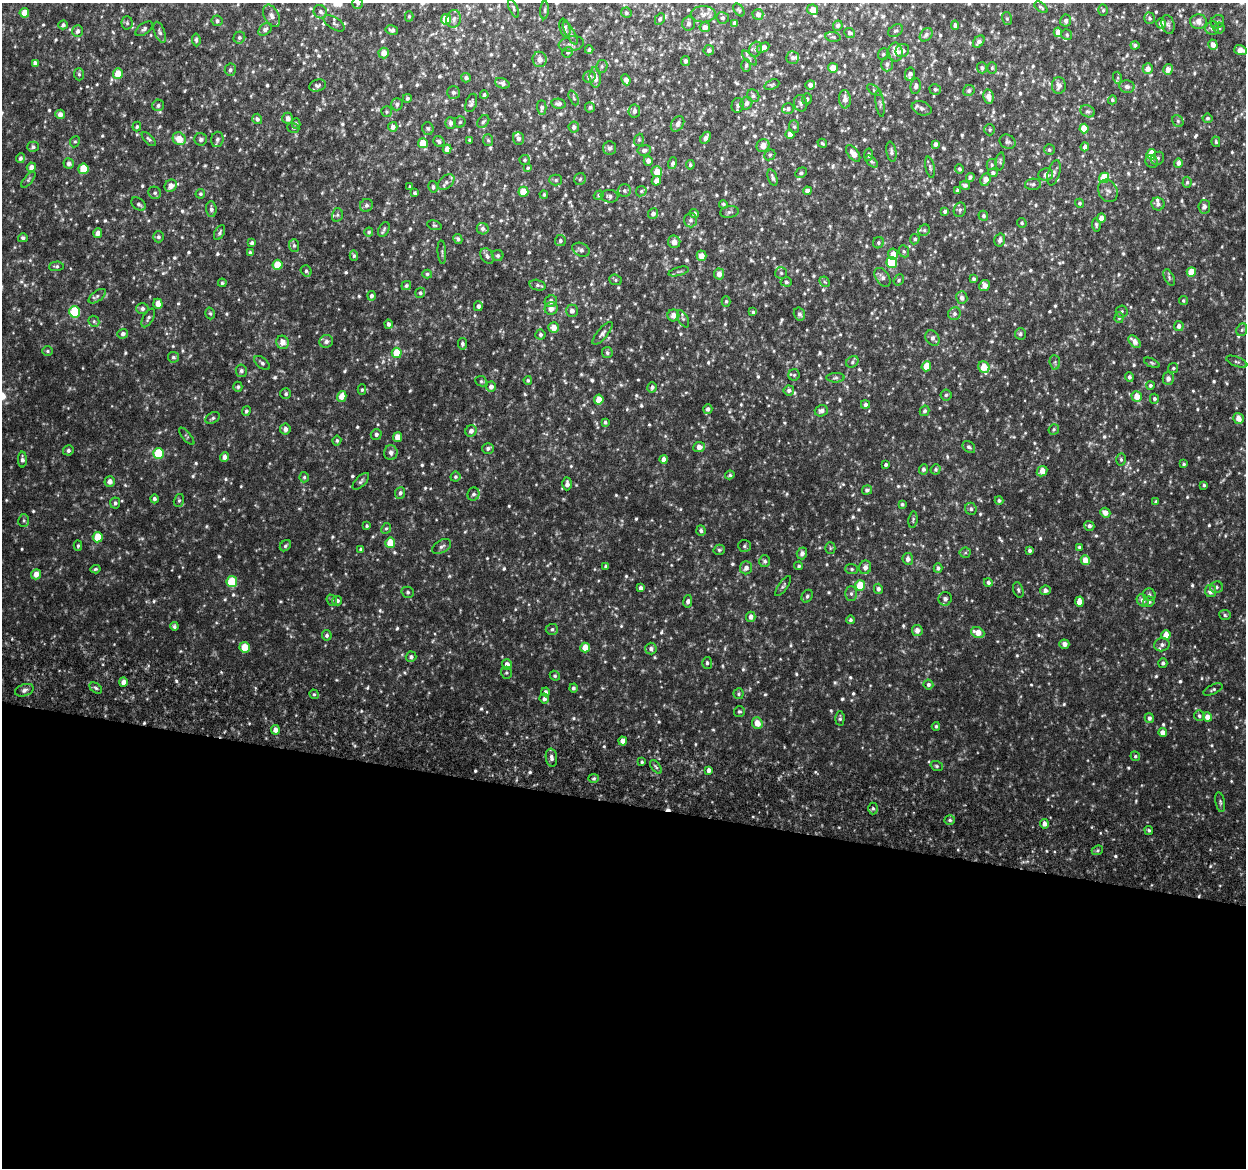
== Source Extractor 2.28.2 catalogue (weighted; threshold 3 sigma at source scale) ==
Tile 14 of 4 x 4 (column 2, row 4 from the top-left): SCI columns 1294-2537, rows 308-1473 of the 5084 x 5337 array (HDU 1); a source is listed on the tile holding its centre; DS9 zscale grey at full resolution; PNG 1248 x 1170 px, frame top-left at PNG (2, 3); each listed source drawn as its Kron ellipse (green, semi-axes under 4 px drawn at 4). Shown black and unused: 31% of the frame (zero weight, under 6 of 12 exposures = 5% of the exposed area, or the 3 px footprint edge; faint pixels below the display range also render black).
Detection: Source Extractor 2.28.2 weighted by HDU 2 'WHT'; one run over the whole footprint, this tile lists its part. Background 0.00184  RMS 0.0014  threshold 0.00563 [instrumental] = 3 sigma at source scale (4.09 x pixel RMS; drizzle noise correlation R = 1.36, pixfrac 0.8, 0.0396/0.0396 arcsec/px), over >= 5 px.
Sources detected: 867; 3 too faint to see at this stretch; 1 cosmic-ray / hot-pixel residue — neither listed nor drawn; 10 inside a brighter listed object's ellipse — not listed separately; of the other 853, all 500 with FLUX_AUTO >= 0.19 (the completeness limit of this list) listed and drawn (353 fainter detections not listed), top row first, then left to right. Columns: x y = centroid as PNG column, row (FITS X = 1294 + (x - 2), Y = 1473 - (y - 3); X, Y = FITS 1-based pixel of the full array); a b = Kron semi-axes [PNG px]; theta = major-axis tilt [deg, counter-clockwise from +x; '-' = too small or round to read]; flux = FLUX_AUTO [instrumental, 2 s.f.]
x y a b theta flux
358 3 5 5 - 0.25
1041 7 8 3 -39 0.2
514 8 9 4 -68 0.21
545 10 9 3 86 0.21
739 10 7 4 -55 0.2
813 10 5 5 - 1
1103 10 5 5 - 0.21
320 12 7 6 - 0.33
24 13 5 4 - 1.7
626 13 5 5 - 0.24
703 14 12 8 0 0.61
758 14 5 5 - 0.48
272 16 12 7 -62 0.63
409 16 5 4 - 0.22
723 18 6 5 - 0.25
1150 18 6 5 - 0.29
446 19 5 5 - 2.6
454 19 9 7 75 0.53
660 19 6 4 62 0.27
1007 19 6 5 - 0.2
217 21 5 5 - 0.29
1066 21 6 5 - 0.43
1198 22 8 7 - 0.89
1217 22 7 6 - 0.29
127 23 6 5 - 0.25
334 23 12 6 -33 0.35
688 23 7 6 - 0.34
734 23 4 3 - 0.37
1161 23 5 4 - 0.63
1168 24 9 6 -75 0.32
63 25 5 4 - 0.27
955 25 5 4 - 0.4
838 26 5 4 - 0.29
705 27 5 5 - 0.64
565 28 9 5 -75 0.4
1212 28 7 6 - 0.53
1219 28 5 5 - 0.24
144 29 10 5 38 0.33
265 29 8 5 43 0.36
392 30 6 4 -11 0.34
77 31 6 5 - 0.4
896 31 8 5 35 0.27
160 32 11 5 -69 0.31
1058 32 5 4 - 1
570 33 13 4 -60 0.36
850 33 5 4 - 0.33
926 35 7 5 50 0.43
1067 35 6 5 - 0.2
833 37 7 5 -9 0.22
239 38 6 5 - 0.28
196 40 6 4 -84 0.22
979 42 7 5 52 0.43
571 44 13 7 9 0.5
1135 45 4 4 - 0.25
1213 45 5 4 - 0.77
763 48 7 4 27 0.62
756 49 8 6 65 0.42
589 50 4 4 - 0.24
709 50 5 5 - 0.42
1240 50 6 5 - 1.2
902 51 7 6 - 0.6
568 52 5 5 - 0.2
895 52 9 7 -82 1.4
384 53 5 5 - 1.1
883 54 6 5 - 0.2
750 58 9 3 -44 0.27
793 58 6 6 - 0.32
539 59 7 7 - 0.92
686 61 5 4 - 0.29
35 63 4 4 - 0.43
887 64 7 6 - 0.36
602 66 6 6 - 0.25
746 66 6 5 - 0.24
833 68 5 5 - 1.2
982 68 5 5 - 0.35
992 68 6 5 - 0.19
1148 69 5 5 - 0.83
1168 69 5 5 - 0.77
230 70 6 5 - 0.36
79 74 6 5 - 0.22
118 74 5 5 - 2
910 74 7 5 78 0.43
589 77 6 5 - 0.34
595 77 10 5 -87 0.96
466 78 5 4 - 0.41
1118 78 6 4 -72 0.2
626 80 6 4 -66 0.67
502 83 7 5 -20 0.34
318 85 9 5 15 0.3
772 85 7 5 21 0.21
810 85 5 4 - 0.55
1059 85 8 7 - 0.63
916 86 8 5 81 0.42
1127 87 7 6 - 0.45
935 89 5 5 - 0.24
874 90 8 4 -36 0.2
969 91 6 5 - 0.3
453 93 6 6 - 0.35
484 95 4 4 - 0.24
753 96 7 5 -57 0.31
988 97 7 5 -81 0.92
407 98 4 4 - 0.28
574 98 8 4 -66 0.2
807 99 5 5 - 0.3
845 99 9 6 -86 0.77
1112 100 4 4 - 0.23
471 103 9 5 71 0.33
746 103 6 5 - 0.53
801 103 8 6 -77 0.37
397 104 6 5 - 0.33
559 104 7 5 -11 0.45
880 104 13 4 -81 0.26
158 105 6 5 - 0.29
738 105 7 6 - 0.39
590 107 5 5 - 0.23
542 108 7 4 -89 0.33
922 108 10 6 -21 0.42
788 109 6 5 - 0.33
634 111 6 6 - 0.47
1087 111 7 6 - 0.29
386 112 5 5 - 0.22
60 114 5 4 - 0.68
288 118 6 5 - 0.6
1208 118 5 4 - 0.25
257 119 5 5 - 0.38
1178 121 6 5 - 0.23
460 122 6 5 - 0.21
483 122 7 5 50 0.26
451 123 6 5 - 0.38
296 124 5 4 - 0.2
678 124 8 6 56 0.58
137 127 5 4 - 0.21
393 127 5 4 - 0.64
574 127 5 5 - 0.42
794 127 6 5 - 0.23
293 128 6 4 -19 0.2
428 128 6 5 - 0.24
1084 129 5 4 - 2.5
990 130 6 5 - 0.2
790 134 5 4 - 0.73
706 138 6 4 56 0.55
149 139 9 4 -46 0.26
179 139 7 6 - 1.7
201 139 6 6 - 0.37
217 139 8 6 78 0.43
518 139 6 5 - 0.41
470 140 4 3 - 0.22
488 140 6 5 - 0.22
639 140 6 4 70 0.2
75 142 6 4 65 0.19
439 142 6 5 - 0.31
1007 142 8 6 -33 0.3
1216 142 5 4 - 0.19
423 143 5 5 - 1.9
822 143 5 4 - 0.19
935 144 4 4 - 0.37
763 146 7 6 - 1.2
33 147 6 5 - 0.32
1085 147 4 4 - 0.52
609 148 7 6 - 0.38
447 149 4 4 - 1
644 150 7 5 8 0.37
1049 150 5 5 - 0.23
891 152 10 5 -80 0.32
853 153 9 5 -53 1
1151 154 5 4 - 2.5
770 155 6 5 - 0.22
869 155 6 4 81 0.22
20 158 5 4 - 0.31
1158 158 7 6 - 0.26
524 160 5 5 - 0.22
648 161 5 4 - 0.62
871 161 7 4 -43 0.2
1000 161 9 4 81 0.2
1152 162 6 6 - 0.27
673 163 6 4 75 0.32
1178 163 5 4 - 0.58
69 164 5 5 - 0.5
690 165 5 4 - 0.23
992 165 5 5 - 0.2
31 167 5 4 - 0.75
930 167 10 4 -78 0.24
528 168 4 4 - 0.19
83 169 5 5 - 2.8
959 169 4 4 - 0.22
657 172 5 5 - 1.5
801 173 6 4 28 0.24
993 173 5 4 - 0.26
1054 173 13 6 74 0.34
1046 175 7 6 - 0.6
970 177 4 4 - 0.29
772 178 8 4 -71 0.33
1104 178 5 5 - 4.4
580 179 6 5 - 0.23
985 179 6 5 - 0.82
28 180 10 4 50 0.23
556 180 6 5 - 0.21
656 181 5 4 - 0.84
446 182 9 6 41 0.42
1187 182 6 4 86 0.25
1033 184 8 5 2 0.3
965 185 5 4 - 0.28
171 186 6 5 - 0.86
410 187 4 3 - 0.24
433 187 6 5 - 0.26
624 191 6 6 - 0.28
641 191 6 5 - 0.22
807 191 4 4 - 0.56
957 191 3 3 - 0.29
1108 191 11 9 -62 0.56
523 192 5 5 - 2.3
155 193 6 6 - 0.28
415 193 4 4 - 0.21
200 194 5 4 - 0.21
544 194 4 3 - 0.2
599 195 5 4 - 0.2
609 196 9 6 -9 0.39
1080 203 4 4 - 0.21
138 204 8 5 -40 0.33
723 204 4 4 - 0.19
1158 204 7 6 - 0.39
366 205 7 6 - 0.36
1204 207 7 6 - 0.49
211 209 8 5 -85 0.37
960 210 7 6 - 0.27
945 211 4 4 - 0.38
729 212 9 6 8 0.34
694 213 4 4 - 0.4
653 214 5 5 - 0.52
337 215 7 5 76 0.24
983 216 5 4 - 0.28
1101 218 5 4 - 1
690 220 7 6 - 0.37
1022 223 5 4 - 0.22
434 225 7 4 -17 0.2
1096 225 7 4 -84 0.24
384 229 8 5 64 0.27
483 229 6 5 - 0.39
924 230 6 5 - 0.23
220 232 8 5 63 0.28
369 232 4 4 - 0.21
98 233 5 4 - 0.67
158 237 5 5 - 0.29
23 238 5 4 - 0.26
458 239 5 4 - 0.28
915 239 5 4 - 0.24
1000 240 6 5 - 0.45
560 241 5 5 - 0.27
674 242 6 6 - 0.7
252 243 4 3 - 0.33
878 243 6 5 - 0.26
294 245 6 5 - 0.29
581 250 9 6 -26 0.43
904 251 6 5 - 0.2
250 252 4 3 - 0.25
442 252 12 2 -86 0.2
893 254 5 5 - 1.1
354 256 5 4 - 0.21
487 256 8 6 -57 0.42
498 256 5 5 - 0.29
701 256 5 5 - 1.1
892 263 5 5 - 5.1
277 265 5 5 - 2.7
56 266 7 5 3 0.26
306 271 6 5 - 0.26
679 271 10 3 15 0.24
1191 272 5 5 - 2.2
781 273 6 6 - 0.23
427 274 5 4 - 0.2
719 274 5 5 - 0.78
882 277 10 6 -56 0.53
1169 277 9 4 -64 0.25
974 279 4 4 - 0.26
615 280 6 5 - 0.22
899 280 6 5 - 0.21
786 282 5 4 - 0.24
825 282 6 4 -44 0.19
222 283 4 4 - 0.2
537 285 8 5 -16 0.33
406 286 5 4 - 0.27
984 286 6 5 - 0.85
420 293 5 5 - 0.24
97 296 10 5 36 0.33
371 296 5 4 - 0.35
962 298 6 5 - 0.49
551 301 6 5 - 0.65
726 301 5 4 - 0.22
1183 301 4 4 - 0.2
158 304 5 4 - 1.4
478 306 5 4 - 0.39
142 309 6 5 - 0.41
551 309 6 6 - 0.77
572 311 6 6 - 0.61
1122 311 6 6 - 0.23
75 312 6 5 - 6.5
753 312 4 4 - 0.23
210 313 6 4 -73 0.2
799 314 6 5 - 0.36
954 314 6 6 - 0.36
673 315 6 6 - 0.9
148 318 10 5 62 0.32
1119 318 5 4 - 0.26
683 319 9 5 -62 0.26
94 321 6 5 - 0.2
388 324 4 4 - 0.38
1179 326 5 5 - 0.48
554 327 5 5 - 1.1
1242 330 6 5 - 0.26
602 333 14 5 50 0.45
123 334 5 5 - 0.38
540 334 5 5 - 0.33
1020 334 5 5 - 0.29
933 338 8 6 -56 0.5
326 341 7 6 - 0.45
282 342 7 6 - 1
1134 342 7 4 -46 0.83
462 344 6 4 -80 0.29
47 351 5 4 - 0.19
397 353 5 5 - 3
607 353 5 5 - 0.25
173 357 5 5 - 0.23
852 362 6 5 - 0.27
1055 362 7 5 -85 0.29
1237 362 11 5 -21 0.3
262 363 9 5 -40 0.32
1152 363 8 4 -25 0.2
926 366 5 4 - 1.7
984 367 6 5 - 2
1173 368 5 5 - 0.19
241 371 6 5 - 0.38
794 375 6 5 - 0.24
1129 377 4 4 - 0.33
835 378 9 4 2 0.27
1168 379 6 5 - 0.61
528 380 4 4 - 0.21
481 381 6 5 - 0.19
1150 385 4 4 - 0.23
238 387 5 4 - 0.24
491 387 5 5 - 0.63
652 387 5 4 - 0.3
362 390 5 4 - 0.2
789 390 5 5 - 0.36
286 394 5 5 - 0.24
946 395 5 5 - 0.23
342 396 5 4 - 1.2
1137 396 5 5 - 1.5
1154 399 5 4 - 0.3
599 400 5 4 - 2
865 404 4 4 - 0.4
708 409 5 4 - 0.36
246 411 5 4 - 0.25
821 411 7 5 16 0.42
925 411 5 4 - 0.3
213 418 7 5 27 0.25
1238 418 5 5 - 1.1
605 422 4 4 - 0.23
285 429 5 5 - 0.6
1054 429 5 5 - 0.21
471 431 6 5 - 0.64
376 434 5 5 - 0.33
187 436 10 4 -50 0.23
398 437 5 4 - 1.3
337 440 5 4 - 0.24
699 447 6 5 - 0.9
969 447 7 5 -42 0.28
488 448 6 5 - 0.35
68 450 5 5 - 0.33
158 453 5 5 - 4.9
391 453 7 6 - 0.51
224 457 5 4 - 0.59
22 459 8 4 -90 0.42
664 459 4 4 - 0.65
1121 459 6 4 -88 0.22
1184 464 4 3 - 0.21
886 465 3 3 - 0.26
923 469 5 4 - 0.33
936 469 5 4 - 0.24
1042 471 6 4 44 1.3
730 475 5 4 - 0.21
304 477 5 4 - 0.21
455 477 5 4 - 0.25
110 481 5 5 - 0.66
361 481 10 5 46 0.32
567 484 6 4 89 0.6
1204 485 3 3 - 0.23
867 490 5 5 - 0.3
400 493 6 5 - 0.34
473 494 7 6 - 0.37
154 499 4 4 - 0.33
179 500 6 5 - 0.24
999 501 4 4 - 0.26
1156 502 4 3 - 0.28
115 503 5 5 - 0.31
902 504 4 4 - 0.22
971 509 6 5 - 0.3
1105 513 5 4 - 0.87
913 519 8 4 81 0.22
24 521 6 5 - 0.24
367 526 4 4 - 0.2
1089 526 5 5 - 0.37
386 528 6 4 65 0.19
701 531 5 4 - 0.29
98 537 5 5 - 2.8
390 543 5 5 - 2.7
78 546 5 3 - 0.21
285 546 6 5 - 0.26
442 546 10 6 31 0.41
744 546 6 6 - 0.27
1079 547 3 3 - 0.19
830 548 5 5 - 0.19
361 550 4 4 - 0.4
719 550 6 5 - 0.22
1029 550 4 3 - 0.27
802 553 6 5 - 0.51
965 553 5 5 - 0.21
908 559 6 5 - 0.6
1085 560 5 4 - 1.3
765 561 6 5 - 0.33
606 566 4 3 - 0.23
799 566 4 4 - 0.22
865 567 7 6 - 0.6
746 568 6 6 - 0.63
938 568 5 4 - 0.32
95 569 5 4 - 0.22
852 569 6 5 - 0.24
36 574 5 5 - 0.98
232 581 5 5 - 3.9
988 582 4 4 - 0.35
860 585 5 5 - 3.5
783 586 12 4 56 0.27
1216 587 6 6 - 0.3
641 588 4 4 - 0.43
878 589 5 4 - 0.33
1018 590 8 5 -72 0.26
1045 590 5 5 - 0.47
1210 591 6 5 - 0.87
408 592 6 5 - 0.24
851 594 7 5 90 0.31
1149 595 6 6 - 0.35
807 596 7 5 60 0.27
945 599 7 6 - 0.48
332 600 6 5 - 0.2
1143 600 6 5 - 0.61
337 601 5 4 - 0.36
688 601 6 4 80 0.36
1079 602 5 4 - 1.3
1149 602 6 5 - 0.32
1225 615 5 5 - 0.23
751 617 5 5 - 0.64
850 620 4 4 - 0.27
174 626 4 4 - 0.26
552 629 6 5 - 0.29
917 631 5 5 - 0.67
978 633 7 5 -23 1.3
327 635 5 5 - 0.28
1166 635 5 4 - 1.3
1064 644 5 4 - 0.61
1162 645 8 6 14 0.46
245 647 5 5 - 2.4
585 648 5 4 - 1.7
651 649 6 5 - 0.44
411 657 5 5 - 0.34
707 663 6 5 - 0.25
1163 663 5 4 - 0.27
507 664 5 5 - 0.82
506 673 6 5 - 0.22
555 676 5 4 - 0.21
123 682 4 4 - 0.72
928 684 5 5 - 0.34
96 688 7 4 -36 0.26
573 688 4 4 - 0.26
1213 689 10 4 25 0.27
24 690 10 6 19 0.45
545 692 4 4 - 0.37
314 694 5 4 - 0.21
739 694 5 5 - 0.2
544 699 5 5 - 0.39
739 711 5 5 - 0.21
1199 716 5 5 - 0.28
1207 717 4 4 - 0.98
840 718 7 4 86 0.24
1149 718 5 4 - 0.36
757 723 6 5 - 1.3
936 726 4 4 - 0.23
275 730 4 4 - 0.66
1163 733 4 4 - 0.8
623 741 4 4 - 0.97
1135 756 5 4 - 0.22
551 758 9 5 -82 0.55
642 762 4 3 - 0.2
937 766 6 4 -19 0.2
656 767 8 4 -54 0.24
709 770 4 4 - 0.55
594 778 5 4 - 0.21
1220 802 10 4 -79 0.28
873 808 6 5 - 0.25
950 820 5 4 - 0.24
1044 824 5 4 - 0.71
1149 830 5 4 - 0.23
1097 850 6 4 22 0.2
Isophote crosses this tile's border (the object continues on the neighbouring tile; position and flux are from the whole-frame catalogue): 2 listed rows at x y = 358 3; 813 10